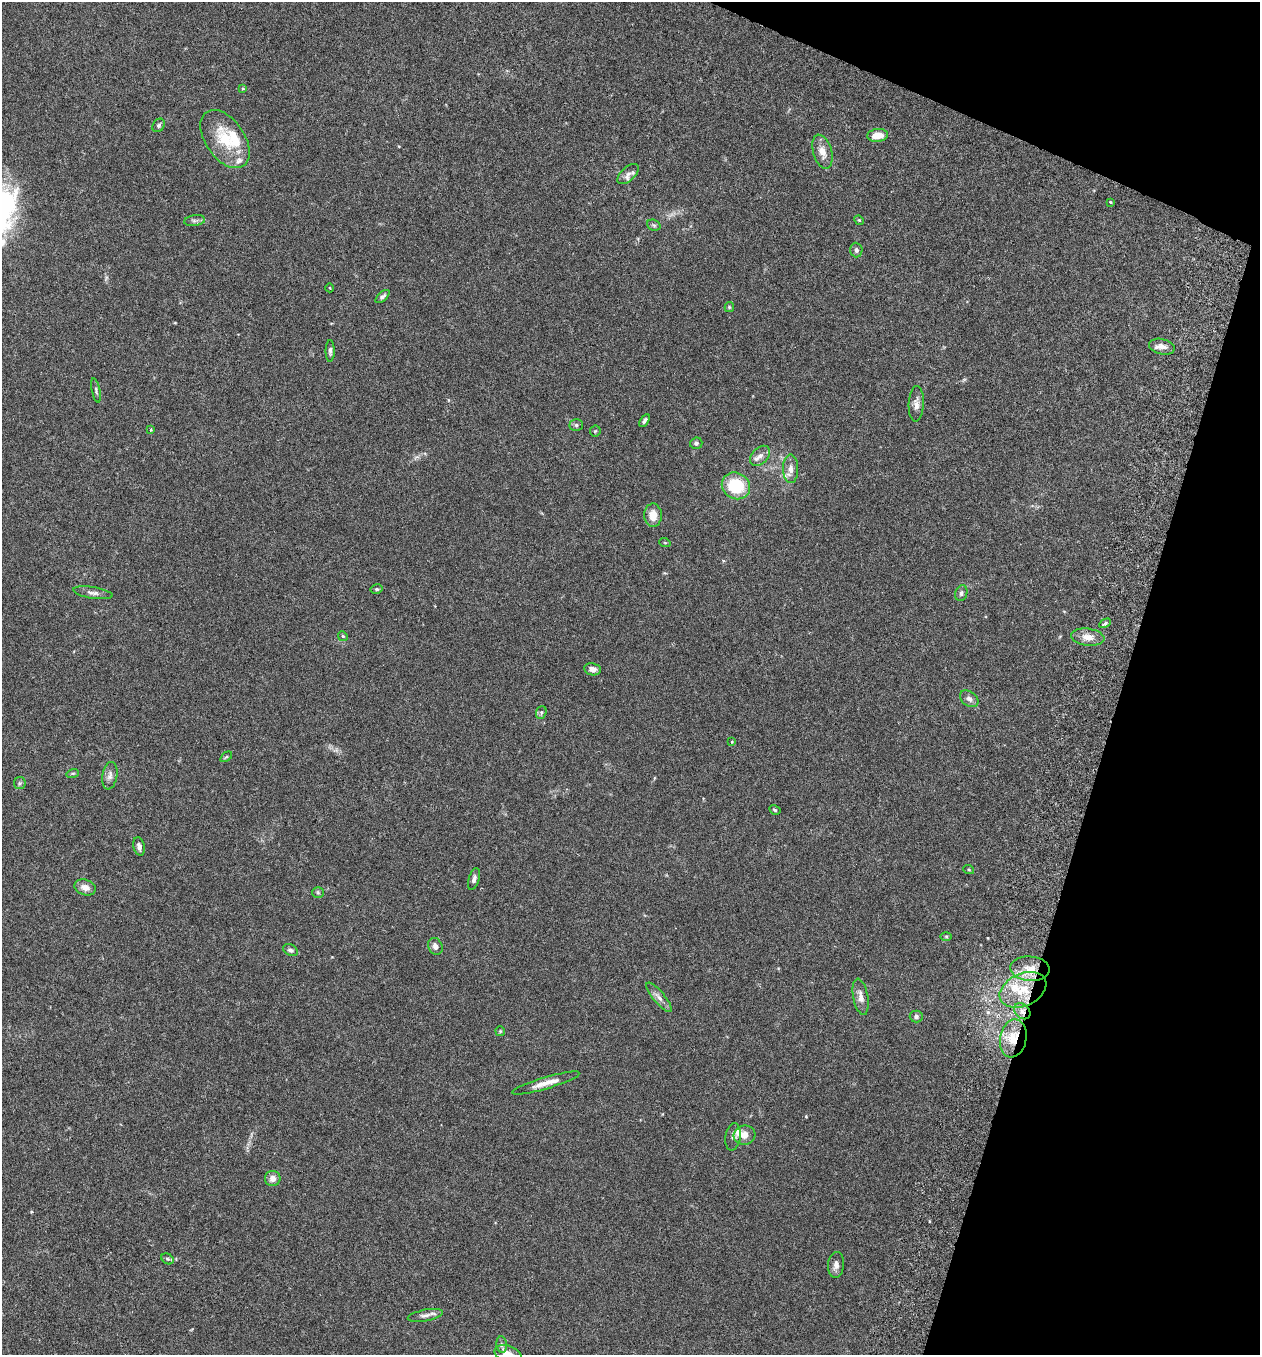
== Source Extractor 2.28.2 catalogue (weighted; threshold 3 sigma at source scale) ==
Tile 8 of 4 x 4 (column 4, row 2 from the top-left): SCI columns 3967-5224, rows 2737-4089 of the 5545 x 5467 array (HDU 1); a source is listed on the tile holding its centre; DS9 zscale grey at full resolution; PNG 1262 x 1357 px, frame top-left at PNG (2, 2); each listed source drawn as its Kron ellipse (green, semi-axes under 4 px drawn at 4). Shown black and unused: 15% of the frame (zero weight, under 3 of 6 exposures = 3% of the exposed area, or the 3 px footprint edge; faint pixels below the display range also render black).
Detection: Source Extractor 2.28.2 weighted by HDU 2 'WHT'; one run over the whole footprint, this tile lists its part. Background 0.0176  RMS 0.002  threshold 0.00801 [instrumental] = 3 sigma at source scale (4.09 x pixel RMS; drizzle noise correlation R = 1.36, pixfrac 0.8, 0.05/0.05 arcsec/px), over >= 5 px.
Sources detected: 74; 6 inside a brighter listed object's ellipse — not listed separately; the other 68 listed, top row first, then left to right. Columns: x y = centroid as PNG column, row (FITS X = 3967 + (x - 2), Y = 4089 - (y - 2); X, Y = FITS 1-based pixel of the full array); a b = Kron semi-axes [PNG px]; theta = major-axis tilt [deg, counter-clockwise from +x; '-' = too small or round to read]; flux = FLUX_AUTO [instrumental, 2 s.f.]
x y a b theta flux
243 88 3 3 - 0.25
159 125 7 5 54 0.35
878 135 10 6 5 2.6
225 139 33 19 -55 6.4
822 152 17 9 -74 1.8
628 174 13 7 42 0.93
1111 202 3 2 - 0.17
859 220 5 4 - 0.19
195 221 10 5 10 0.48
654 225 7 5 -21 0.32
856 250 7 6 - 0.54
330 288 4 3 - 0.14
382 297 8 4 41 0.45
729 307 5 4 - 0.21
1162 347 13 7 -13 1
330 351 11 4 89 0.45
96 390 12 4 -78 0.4
916 404 18 7 88 1.1
645 421 7 4 57 0.38
576 425 7 5 -2 0.34
151 429 4 3 - 0.18
595 431 5 5 - 0.23
696 443 6 5 - 0.43
760 456 12 8 45 1
791 469 14 7 -89 1.2
736 486 14 13 - 8.5
653 515 12 9 -89 2.1
665 543 6 3 -19 0.15
377 589 6 4 12 0.29
93 593 20 5 -9 0.85
961 593 8 6 73 0.48
1105 623 6 4 29 0.29
343 636 5 4 - 0.24
1088 637 17 8 -8 1.6
592 669 8 6 -10 0.94
969 699 10 7 -36 0.7
541 712 7 5 71 0.33
732 742 4 3 - 0.16
226 757 7 3 36 0.21
73 773 6 4 17 0.23
110 776 14 7 80 0.86
20 783 6 5 - 0.33
775 810 6 4 -28 0.24
139 846 9 5 -78 0.64
969 870 5 3 - 0.18
474 879 11 5 73 0.61
85 887 11 7 -18 1.2
318 892 6 5 - 0.28
946 936 6 4 -1 0.22
435 946 9 7 -65 0.86
290 950 8 5 -27 0.5
1030 969 19 12 -4 2.9
1023 990 24 16 24 6.2
659 997 18 6 -50 0.99
861 997 18 7 -79 1.3
1022 1011 9 6 -44 0.98
916 1016 6 6 - 0.48
500 1031 5 5 - 0.23
1013 1038 19 13 79 4.3
546 1083 35 5 16 2
744 1135 11 9 15 1.4
733 1137 13 7 82 0.59
273 1178 7 7 - 1.1
168 1259 6 5 - 0.3
836 1265 13 8 86 0.9
425 1315 18 5 10 0.88
502 1345 8 5 -84 0.45
508 1354 14 8 -20 1.9
Overlapping masked pixels (flux is a lower limit): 2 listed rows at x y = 1022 1011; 1013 1038
Isophote crosses this tile's border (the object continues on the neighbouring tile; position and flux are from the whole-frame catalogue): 1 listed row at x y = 508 1354